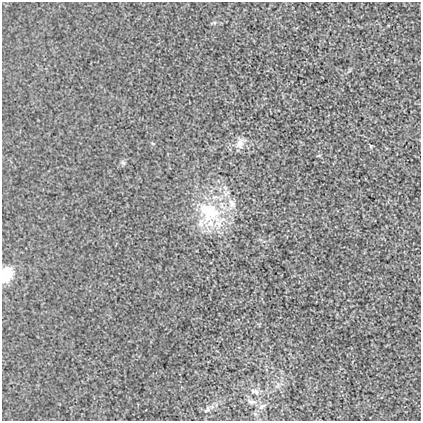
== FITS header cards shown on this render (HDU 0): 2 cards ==
NAXIS1  =                  419
NAXIS2  =                  419

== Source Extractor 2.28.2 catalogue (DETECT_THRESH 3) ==
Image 419 x 419 px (HDU 0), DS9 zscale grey, 1 PNG px = 1 image px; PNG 423 x 423 px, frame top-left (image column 1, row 419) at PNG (2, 2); no overlay
Background 0.00195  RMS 0.018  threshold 0.054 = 3 sigma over >= 5 px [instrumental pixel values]
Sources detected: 9; all 9 listed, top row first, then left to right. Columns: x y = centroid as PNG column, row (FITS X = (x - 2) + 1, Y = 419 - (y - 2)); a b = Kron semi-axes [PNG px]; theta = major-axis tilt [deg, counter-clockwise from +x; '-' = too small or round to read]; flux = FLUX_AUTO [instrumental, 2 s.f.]
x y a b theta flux
240 143 14 10 78 8.6
371 146 4 4 - 1.1
232 204 13 9 -64 9.6
209 212 37 29 -47 78
6 274 12 9 72 38
256 392 7 5 -48 2.9
252 402 15 4 -7 3.8
262 406 11 5 26 2.9
207 410 10 4 48 2.4
At the frame edge (FLAGS 8, measured only in part): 1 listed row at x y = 6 274